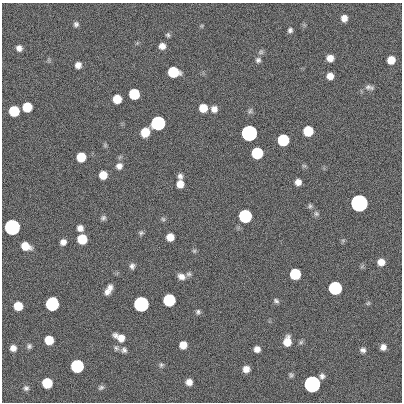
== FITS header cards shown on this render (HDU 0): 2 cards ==
NAXIS1  =                  400
NAXIS2  =                  400

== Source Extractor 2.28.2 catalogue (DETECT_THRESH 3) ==
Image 400 x 400 px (HDU 0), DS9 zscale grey, 1 PNG px = 1 image px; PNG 404 x 404 px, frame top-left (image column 1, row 400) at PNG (2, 3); no overlay
Background 1.08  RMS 34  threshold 101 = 3 sigma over >= 5 px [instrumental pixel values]
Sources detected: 88; all 88 listed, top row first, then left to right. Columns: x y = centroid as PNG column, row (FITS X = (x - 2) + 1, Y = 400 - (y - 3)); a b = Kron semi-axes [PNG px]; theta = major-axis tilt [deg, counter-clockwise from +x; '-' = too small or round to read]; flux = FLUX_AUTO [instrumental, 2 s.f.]
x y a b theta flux
344 18 6 6 - 1.5e+04
76 24 6 5 - 5.9e+03
201 26 5 4 - 2.7e+03
290 30 6 6 - 6.0e+03
168 35 6 5 - 4.5e+03
162 46 6 6 - 1.4e+04
19 48 6 5 - 1.1e+04
261 52 8 7 - 5.3e+03
330 58 6 6 - 1.8e+04
49 60 6 4 -72 3.0e+03
258 60 7 7 - 6.7e+03
391 60 7 6 - 3.1e+04
78 65 6 6 - 1.4e+04
173 72 8 7 - 1.2e+05
330 76 6 6 - 1.9e+04
369 87 12 6 -7 8.5e+03
134 94 7 7 - 1.2e+05
117 99 7 7 - 4.6e+04
27 107 7 7 - 7.1e+04
203 108 7 7 - 3.8e+04
214 109 7 7 - 1.4e+04
14 111 7 7 - 1.2e+05
250 111 9 5 70 5.5e+03
158 123 7 7 - 1.0e+06
308 131 7 7 - 9.1e+04
145 132 7 7 - 5.0e+04
249 133 7 7 - 3.5e+06
283 140 7 7 - 2.1e+05
257 153 7 7 - 2.1e+05
81 157 7 7 - 5.7e+04
119 166 9 8 - 1.2e+04
304 166 6 4 -1 3.2e+03
103 175 7 7 - 3.5e+04
180 176 6 6 - 7.4e+03
298 182 6 6 - 1.4e+04
180 184 8 7 - 2.3e+04
359 203 7 7 - 1.1e+07
310 206 6 6 - 4.5e+03
316 214 7 7 - 5.5e+03
245 216 7 7 - 5.4e+05
103 218 7 6 - 5.7e+03
163 219 6 6 - 4.2e+03
12 227 7 7 - 2.9e+06
80 228 7 6 - 1.2e+04
141 233 7 6 - 4.7e+03
170 237 6 6 - 2.8e+04
82 239 7 7 - 7.8e+04
343 240 7 4 0 3.2e+03
63 242 6 6 - 1.2e+04
25 246 9 7 -23 3.8e+04
194 251 6 5 - 3.7e+03
381 262 7 6 - 2.0e+04
132 266 8 6 88 7.7e+03
189 274 7 5 3 5.1e+03
295 274 7 7 - 1.4e+05
181 277 9 7 -20 1.3e+04
110 287 8 7 - 1.1e+04
335 288 7 7 - 5.7e+05
107 292 9 7 38 1.1e+04
169 300 7 7 - 3.1e+05
276 301 7 5 -40 5.2e+03
368 303 6 5 - 3.3e+03
52 304 8 7 - 6.1e+05
141 304 7 7 - 2.1e+06
18 306 7 7 - 5.0e+04
198 312 6 6 - 5.5e+03
120 337 13 7 -28 2.4e+04
49 340 7 7 - 4.8e+04
287 341 9 6 81 3.3e+04
301 342 6 6 - 4.2e+03
183 345 7 6 - 2.7e+04
29 346 6 6 - 5.4e+03
383 347 6 6 - 1.2e+04
13 348 6 6 - 1.3e+04
116 348 8 7 - 5.8e+03
257 349 6 5 - 1.3e+04
124 350 7 7 - 7.5e+03
363 350 7 6 - 7.6e+03
161 365 7 6 - 4.8e+03
77 366 7 7 - 5.2e+05
246 369 6 6 - 1.6e+04
291 375 6 6 - 4.6e+03
322 376 7 6 - 7.5e+03
189 382 6 6 - 1.5e+04
47 383 7 7 - 9.9e+04
312 384 7 7 - 5.5e+06
101 387 8 5 25 5.2e+03
26 388 7 7 - 6.0e+03